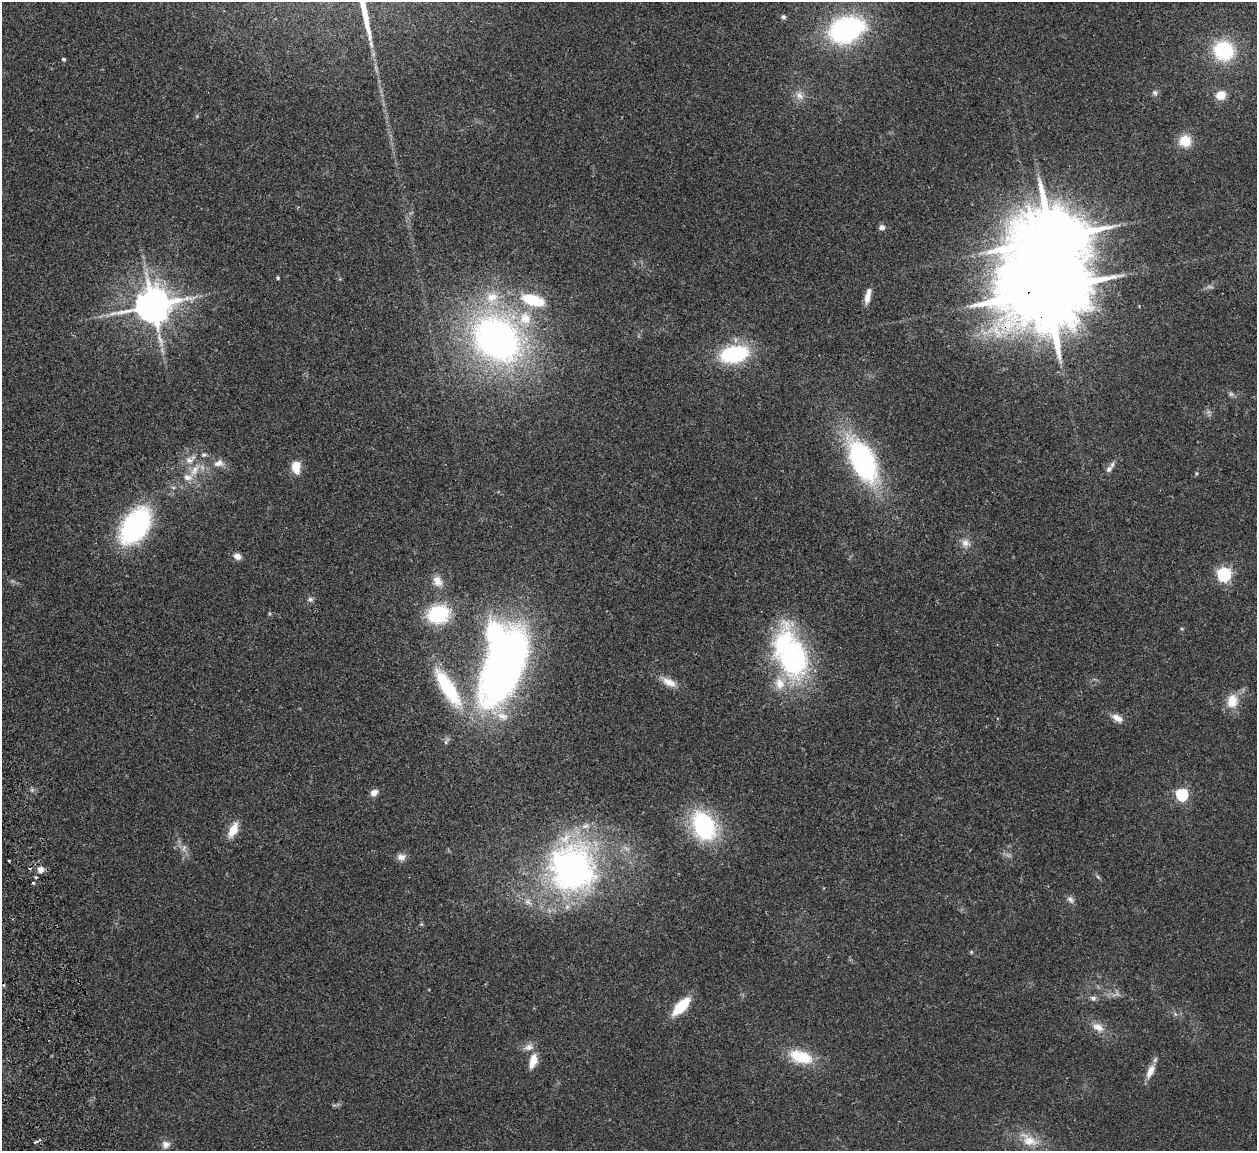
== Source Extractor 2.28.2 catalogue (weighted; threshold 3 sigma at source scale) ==
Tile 7 of 4 x 4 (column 3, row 2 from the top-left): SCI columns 2565-3819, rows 2459-3607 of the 5132 x 5030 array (HDU 1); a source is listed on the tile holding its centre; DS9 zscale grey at full resolution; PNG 1259 x 1153 px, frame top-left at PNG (2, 2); no overlay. Shown black and unused: <1% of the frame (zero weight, under 2 of 3 exposures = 3% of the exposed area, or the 3 px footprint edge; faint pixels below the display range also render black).
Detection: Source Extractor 2.28.2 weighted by HDU 2 'WHT'; one run over the whole footprint, this tile lists its part. Background 0.176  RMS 0.011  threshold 0.0488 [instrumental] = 3 sigma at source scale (4.5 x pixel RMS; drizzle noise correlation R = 1.50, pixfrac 1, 0.05/0.05 arcsec/px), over >= 5 px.
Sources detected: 80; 2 too faint to see at this stretch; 4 inside a brighter object's white glare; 4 cosmic-ray / hot-pixel residue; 1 long thin detection or spike segment (spike, bleed or trail) — not listed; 9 inside a brighter listed object's ellipse — not listed separately; the other 60 listed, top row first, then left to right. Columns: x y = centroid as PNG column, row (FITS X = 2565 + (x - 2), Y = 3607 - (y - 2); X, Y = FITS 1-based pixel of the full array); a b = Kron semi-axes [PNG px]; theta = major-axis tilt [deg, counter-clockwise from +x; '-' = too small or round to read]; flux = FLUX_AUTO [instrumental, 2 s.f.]
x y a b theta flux
783 17 6 5 - 2.4
845 30 25 20 23 200
1224 50 19 17 -29 83
64 59 4 4 - 2
1155 93 8 7 - 3
800 95 14 9 -40 8.4
1221 95 11 10 - 15
1185 141 15 14 - 19
882 227 6 6 - 5.4
278 278 4 4 - 1.2
1046 290 28 17 8 19000
868 296 20 7 77 9.9
533 300 27 12 -17 47
153 305 11 10 - 3100
497 339 48 38 -40 470
734 354 22 13 10 120
1231 394 8 6 -47 2.5
189 460 11 9 -43 8.2
863 461 42 21 -64 220
219 463 16 10 10 8.7
296 467 14 10 -88 16
1109 469 9 7 51 3.8
195 470 21 8 53 14
1196 473 5 3 - 1.1
135 526 40 24 55 170
966 543 13 11 -52 8.5
237 556 9 7 -22 6.1
1224 574 6 6 - 240
437 581 15 12 -64 11
310 599 7 6 - 2.9
438 614 25 20 13 65
793 658 41 31 -84 200
504 667 89 39 67 560
669 682 21 9 -29 12
448 688 48 15 -58 86
1232 701 18 14 81 20
1117 718 15 8 -28 8.9
374 792 10 7 29 6.4
1182 794 6 5 - 160
704 826 27 19 -62 130
233 830 17 8 63 18
184 848 11 6 69 4.8
401 857 11 9 -6 6.6
572 868 54 48 -66 380
41 869 9 9 - 6.6
1098 877 7 4 -45 1.7
33 883 4 3 - 4.5
1071 900 11 6 -38 4.1
528 902 11 7 -40 5.5
971 952 5 4 - 1.3
1093 998 8 6 -17 3.4
681 1006 19 8 46 44
1175 1014 6 4 -19 1.9
1098 1027 17 10 -30 12
529 1047 14 9 6 7.6
801 1057 28 15 -18 41
533 1061 17 8 72 15
1150 1071 21 9 65 11
1030 1141 23 13 -6 21
166 1144 11 10 - 6.2
Overlapping masked pixels (flux is a lower limit): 1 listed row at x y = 1046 290